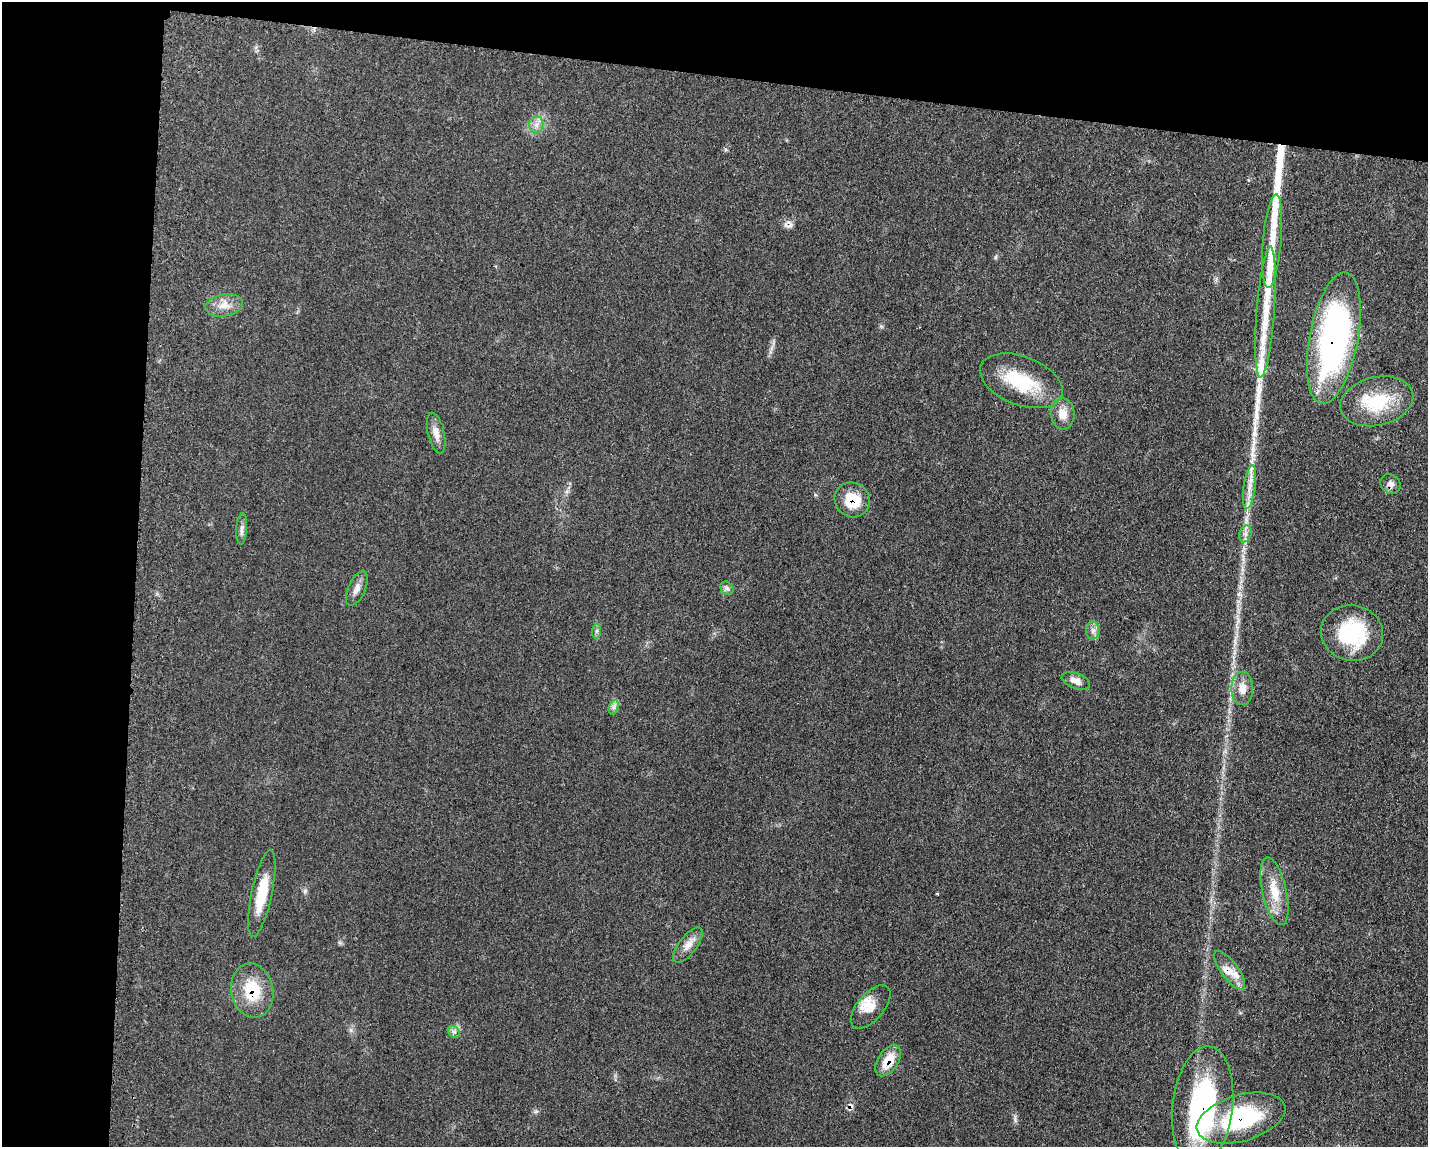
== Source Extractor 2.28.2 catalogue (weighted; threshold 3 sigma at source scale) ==
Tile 1 of 3 x 4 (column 1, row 1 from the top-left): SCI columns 234-1659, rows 3449-4593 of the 4682 x 4609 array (HDU 1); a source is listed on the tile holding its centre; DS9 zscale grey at full resolution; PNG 1430 x 1149 px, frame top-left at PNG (2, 2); each listed source drawn as its Kron ellipse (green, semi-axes under 4 px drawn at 4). Shown black and unused: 16% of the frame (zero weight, under 3 of 5 exposures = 4% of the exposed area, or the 3 px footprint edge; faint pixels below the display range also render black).
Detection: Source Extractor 2.28.2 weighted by HDU 2 'WHT'; one run over the whole footprint, this tile lists its part. Background 0.0609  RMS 0.0061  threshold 0.0274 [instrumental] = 3 sigma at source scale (4.5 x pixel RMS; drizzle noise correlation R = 1.50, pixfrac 1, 0.05/0.05 arcsec/px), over >= 5 px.
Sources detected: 39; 1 inside a brighter object's white glare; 2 cosmic-ray / hot-pixel residue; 3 long thin detections or spike segments (spike, bleed or trail) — neither listed nor drawn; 1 inside a brighter listed object's ellipse — not listed separately; the other 32 listed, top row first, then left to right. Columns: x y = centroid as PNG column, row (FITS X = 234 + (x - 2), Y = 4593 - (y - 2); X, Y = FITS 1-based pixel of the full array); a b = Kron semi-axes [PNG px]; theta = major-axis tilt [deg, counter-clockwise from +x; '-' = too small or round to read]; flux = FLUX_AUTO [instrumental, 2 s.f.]
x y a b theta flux
536 125 8 7 - 3.1
1272 241 47 9 85 13
224 305 19 11 10 6.8
1266 312 66 9 86 18
1334 338 67 24 79 170
1021 381 43 24 -21 32
1377 401 37 24 13 34
1063 414 15 12 -84 7
436 433 21 8 -77 5.4
1390 484 10 9 - 3.1
1250 487 22 6 82 6.5
852 500 18 17 - 17
242 529 15 5 86 2.7
1245 534 9 6 72 2.5
727 588 7 6 - 1.8
357 589 18 8 66 4.6
1093 630 9 7 90 2.6
597 631 7 4 88 1.4
1352 633 31 28 -14 42
1076 681 15 8 -21 4.6
1242 688 17 11 90 6.8
614 707 7 4 72 1.8
1274 891 34 12 -77 15
262 894 44 10 78 20
688 945 21 9 52 5.9
1230 970 23 8 -54 8.2
252 991 27 21 -79 24
871 1007 26 13 49 10
454 1032 7 5 -42 1.5
888 1061 17 10 56 13
1203 1107 60 30 83 110
1241 1118 46 23 16 59
Overlapping masked pixels (flux is a lower limit): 8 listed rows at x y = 1334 338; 1390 484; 852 500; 1230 970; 252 991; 888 1061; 1203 1107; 1241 1118
Unlisted compact peaks at least as high as the median listed source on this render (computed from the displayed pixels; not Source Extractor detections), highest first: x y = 1015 1120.